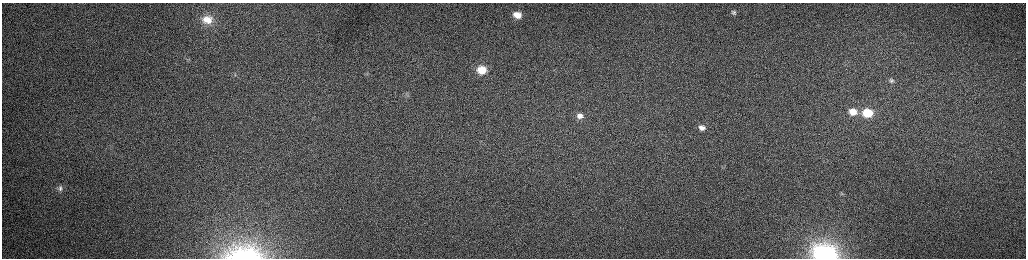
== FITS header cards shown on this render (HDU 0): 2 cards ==
NAXIS1  =                 2048 /fastest changing axis
NAXIS2  =                  512 /next to fastest changing axis

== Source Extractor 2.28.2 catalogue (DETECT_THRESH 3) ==
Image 2048 x 512 px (HDU 0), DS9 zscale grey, zoomed out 1/2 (1 PNG px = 2 x 2 image px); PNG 1028 x 260 px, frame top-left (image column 1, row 511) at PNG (2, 3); no overlay
Background 163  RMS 1.5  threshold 4.63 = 3 sigma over >= 5 px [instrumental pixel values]
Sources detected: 16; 1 cannot appear on this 1/2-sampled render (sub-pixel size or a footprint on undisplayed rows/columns) and is not listed; the other 15 listed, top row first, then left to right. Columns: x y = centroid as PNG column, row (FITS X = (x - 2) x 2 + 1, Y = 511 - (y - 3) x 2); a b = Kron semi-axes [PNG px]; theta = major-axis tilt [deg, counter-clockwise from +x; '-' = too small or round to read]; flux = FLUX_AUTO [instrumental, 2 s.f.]
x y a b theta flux
733 12 5 4 - 590
517 15 6 5 - 3300
207 20 11 9 -7 4100
482 70 10 9 - 6900
235 75 6 3 -64 390
892 81 7 5 -21 750
406 94 3 3 - 320
853 112 11 9 -16 5200
867 113 10 8 -7 12000
580 116 11 9 -9 3300
702 128 9 7 -13 2400
60 188 8 7 - 1100
842 194 7 4 -39 550
244 254 33 13 1 21000
825 255 10 8 -13 170000
At the frame edge (FLAGS 8, measured only in part): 2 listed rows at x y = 244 254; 825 255
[1 sub-pixel or undisplayed-footprint detection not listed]